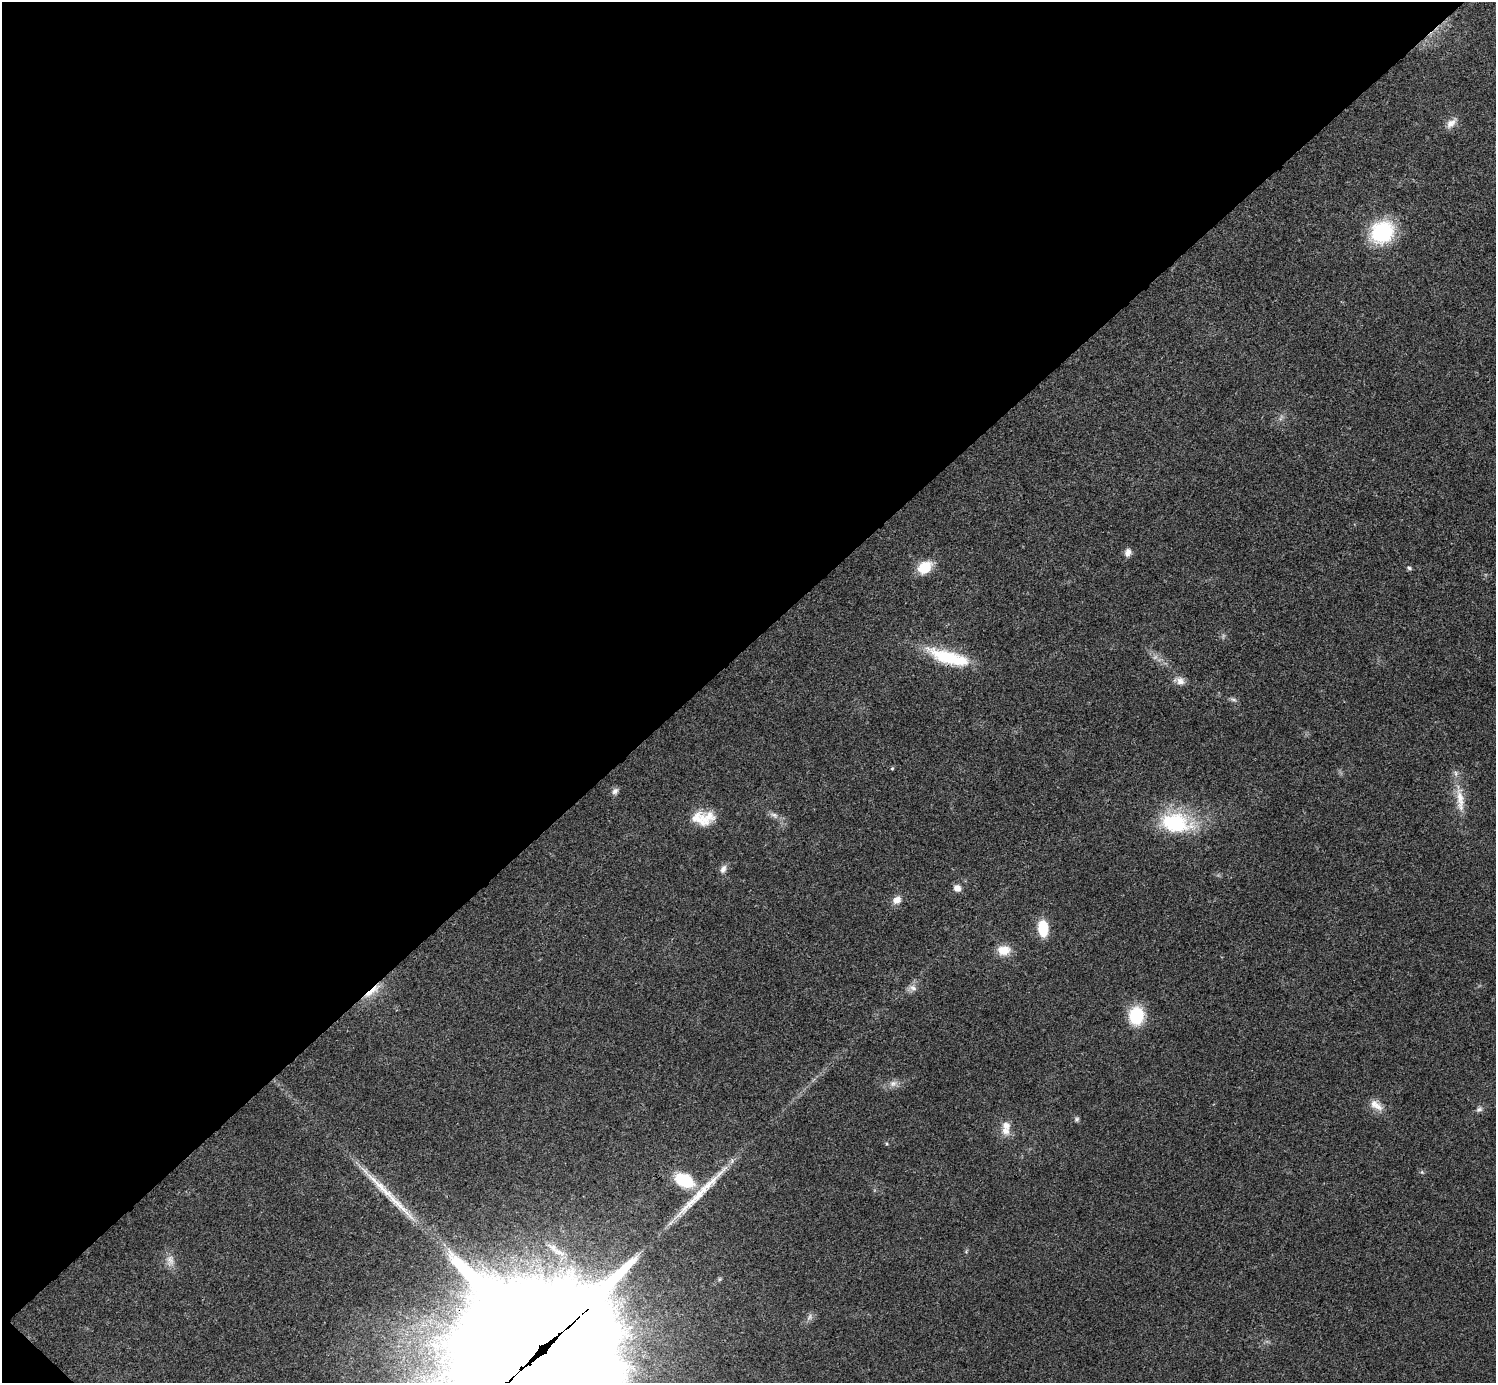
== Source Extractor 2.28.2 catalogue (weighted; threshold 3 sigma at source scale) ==
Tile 5 of 4 x 4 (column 1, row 2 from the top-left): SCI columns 4-1497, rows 2922-4302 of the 5985 x 5985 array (HDU 1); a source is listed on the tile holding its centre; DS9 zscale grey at full resolution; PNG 1498 x 1385 px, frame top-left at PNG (2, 2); no overlay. Shown black and unused: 47% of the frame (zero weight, under 3 of 4 exposures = <1% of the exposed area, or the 3 px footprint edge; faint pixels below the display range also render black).
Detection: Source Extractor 2.28.2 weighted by HDU 2 'WHT'; one run over the whole footprint, this tile lists its part. Background 0.0215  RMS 0.0043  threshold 0.0192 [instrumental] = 3 sigma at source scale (4.5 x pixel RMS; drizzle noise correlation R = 1.50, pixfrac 1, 0.05/0.05 arcsec/px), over >= 5 px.
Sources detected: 39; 3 too faint to see at this stretch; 2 long thin detections or spike segments (spike, bleed or trail) — not listed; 2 inside a brighter listed object's ellipse — not listed separately; the other 32 listed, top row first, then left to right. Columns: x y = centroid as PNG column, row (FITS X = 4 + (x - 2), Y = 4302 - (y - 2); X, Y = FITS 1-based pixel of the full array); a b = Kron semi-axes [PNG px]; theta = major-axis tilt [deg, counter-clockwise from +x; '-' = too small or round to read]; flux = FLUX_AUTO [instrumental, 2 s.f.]
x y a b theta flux
1451 123 18 9 45 3.4
1382 232 25 21 38 34
1128 552 10 8 70 2.2
925 567 18 13 33 9.5
1409 568 6 5 - 0.81
949 657 58 16 -17 24
1180 681 14 10 -26 3.1
1233 699 10 5 -12 1.1
892 768 5 4 - 0.5
615 791 10 8 58 1.6
1460 800 39 10 -84 9
774 815 13 6 -23 2.1
706 818 26 17 44 9.3
1175 823 41 24 -10 33
723 869 12 8 66 2.2
957 888 8 7 - 2.8
897 900 12 9 36 3.2
1043 928 14 9 -85 14
1004 950 15 11 5 6.6
913 988 12 7 -30 2.2
372 991 31 7 38 6.5
1136 1016 18 14 83 19
893 1083 11 9 16 2.5
1376 1105 21 10 -37 4.7
1479 1109 9 7 29 1.4
1077 1119 6 6 - 0.9
1006 1131 13 10 -40 3.8
1422 1172 5 5 - 0.6
684 1180 18 11 -27 21
170 1260 17 10 -87 3.7
720 1279 6 4 70 0.53
542 1349 63 43 40 37000
Overlapping masked pixels (flux is a lower limit): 3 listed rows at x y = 949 657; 372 991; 542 1349
Isophote crosses this tile's border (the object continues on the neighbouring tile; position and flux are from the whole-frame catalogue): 1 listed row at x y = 542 1349